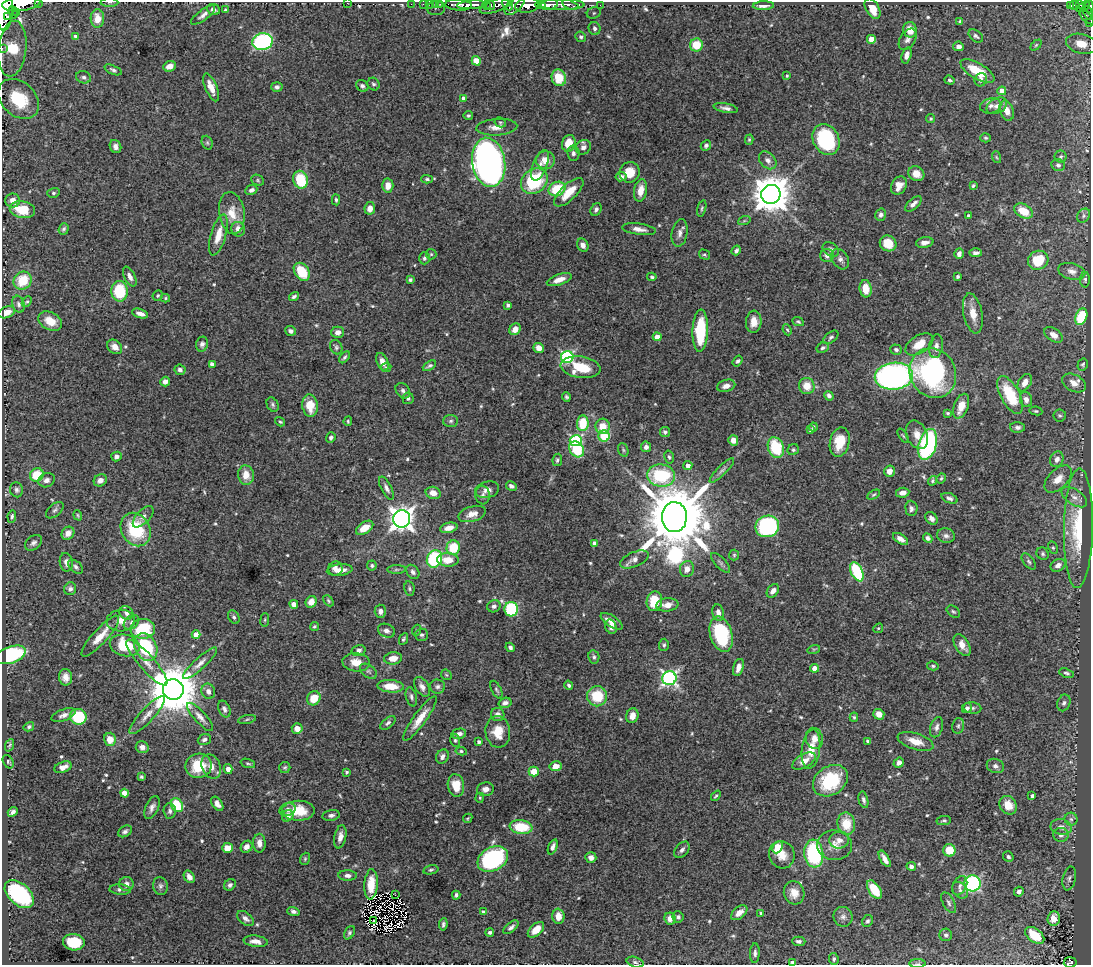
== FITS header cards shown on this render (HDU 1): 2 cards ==
NAXIS1  =                 1089
NAXIS2  =                  963

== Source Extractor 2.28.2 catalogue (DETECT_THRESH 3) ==
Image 1089 x 963 px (HDU 1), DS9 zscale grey, 1 PNG px = 1 image px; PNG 1093 x 967 px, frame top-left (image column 1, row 963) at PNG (2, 2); each listed source drawn as its Kron ellipse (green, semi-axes under 4 px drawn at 4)
Background 1.58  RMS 0.021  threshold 0.0622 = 3 sigma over >= 5 px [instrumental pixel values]
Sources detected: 587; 5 with non-positive FLUX_AUTO (blend fragments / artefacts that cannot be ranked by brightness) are neither listed nor drawn; of the other 582, the 500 brightest by FLUX_AUTO listed and drawn (82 fainter detections omitted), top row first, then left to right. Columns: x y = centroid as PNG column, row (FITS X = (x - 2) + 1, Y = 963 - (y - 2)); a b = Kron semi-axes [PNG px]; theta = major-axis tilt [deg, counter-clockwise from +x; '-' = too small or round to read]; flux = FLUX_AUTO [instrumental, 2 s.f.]
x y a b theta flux
38 2 2 2 - 53
109 2 9 4 0 2.7
347 3 2 2 - 18
21 4 19 7 7 3800
411 4 2 2 - 25
423 4 2 2 - 17
429 4 2 2 - 27
435 4 3 2 - 50
440 4 3 3 - 25
540 4 5 3 - 730
561 4 23 5 -1 610
458 5 13 5 -4 2200
472 5 14 4 4 2800
486 5 4 2 - 310
490 5 5 3 - 260
497 5 18 6 21 970
507 5 6 3 -45 730
515 5 13 6 45 760
527 5 12 7 8 3800
549 5 9 5 11 1900
570 5 8 3 -18 340
600 5 2 2 - 18
1075 5 5 3 - 220
1079 5 3 2 - 80
763 6 10 4 2 7.6
1070 6 3 3 - 210
1083 7 7 3 33 200
1089 7 6 3 -84 460
436 8 9 7 2 6.8
4 9 22 8 89 7200
873 9 11 6 -61 18
213 10 7 5 -22 6.1
225 10 3 3 - 2.1
13 12 6 3 -74 620
17 12 4 3 - 330
594 13 7 5 23 3.6
1088 13 7 3 -62 270
203 15 14 5 37 6.5
8 16 4 3 - 650
1087 17 9 3 -42 280
97 19 9 7 -87 14
960 21 4 3 - 2.4
1089 23 3 2 - 35
594 28 6 6 - 3.8
910 30 8 6 -76 21
76 36 4 4 - 5.8
976 36 8 5 -39 3.8
581 37 5 5 - 2.8
871 39 4 4 - 21
908 39 12 7 57 6.6
263 42 10 8 9 230
1081 44 15 9 -14 21
696 45 6 6 - 37
1036 45 6 4 45 2.1
958 46 5 4 - 6.8
2 48 2 2 - 16
12 49 28 14 83 80
907 55 8 5 74 7.3
476 61 5 4 - 8
170 66 6 5 - 10
113 70 9 4 -24 3.1
977 71 19 8 -30 40
787 76 4 3 - 2
84 77 8 6 -19 3.9
559 78 8 7 - 14
950 80 5 4 - 2.8
981 80 7 6 - 5.2
373 84 6 5 - 3.1
362 86 6 5 - 3.5
211 87 15 6 -67 15
277 87 5 5 - 4.1
1002 91 4 4 - 20
464 98 4 4 - 8.3
18 99 23 17 -44 70
991 106 10 7 12 7.3
997 106 11 7 28 8.1
726 108 12 4 -10 6.3
1007 111 10 6 -70 11
468 115 4 4 - 2.3
931 119 4 4 - 2
500 122 6 4 -29 2
497 127 20 8 4 15
985 138 5 4 - 2
826 139 16 13 -61 120
749 140 5 4 - 1.9
207 143 7 5 -69 2.4
569 143 8 6 71 24
706 146 5 4 - 3.4
115 147 7 5 -65 5.7
583 147 8 7 - 6.2
573 153 7 6 - 4.4
996 157 6 3 -70 1.9
1061 157 6 6 - 2.6
545 160 9 9 - 17
768 160 10 7 -46 7.1
489 162 25 16 -81 880
540 165 16 7 69 11
1058 165 7 6 - 3.9
630 172 10 10 - 23
916 174 8 7 - 16
621 177 5 4 - 5.8
427 179 5 4 - 2.6
258 180 6 5 - 2.2
300 180 9 7 -76 60
534 181 14 11 43 100
388 186 7 5 88 11
899 186 10 7 60 11
973 186 4 3 - 2.1
557 189 8 7 - 47
251 190 6 4 24 4.8
641 190 11 6 80 15
569 192 19 8 44 27
53 193 6 5 - 2.5
771 194 10 9 - 3700
13 200 7 7 - 11
336 200 5 4 - 2.6
913 204 10 5 41 6.8
370 208 6 5 - 10
702 208 8 4 76 2.4
596 209 7 5 61 3.8
22 210 13 8 -11 41
1023 211 10 6 -30 28
232 213 21 12 -81 26
881 215 6 5 - 4.6
968 216 4 4 - 2.8
1084 216 7 6 - 3.5
744 221 6 4 19 2
64 229 6 5 - 3.2
238 229 7 6 - 13
639 229 17 5 -8 9.9
680 233 14 7 80 8
218 235 21 7 74 22
888 243 8 7 - 24
925 243 9 5 8 8.7
583 245 7 5 -60 7.9
831 249 9 6 -36 5.4
736 250 5 3 - 3.2
976 253 6 4 0 4.8
431 254 5 5 - 1.9
959 254 5 4 - 5.5
705 255 6 4 -31 2.1
827 255 6 6 - 6.3
424 258 6 5 - 3
840 259 11 8 -59 6.5
1038 260 10 9 - 42
1072 271 14 8 -14 9.5
302 272 10 7 -55 40
130 276 11 5 -62 6.9
652 277 4 3 - 2.1
958 277 4 3 - 2.3
23 280 9 8 - 46
410 280 4 4 - 2.6
559 280 13 5 19 13
1085 280 8 5 -89 2.9
866 289 9 6 -84 21
119 291 10 8 -87 71
158 295 5 4 - 1.9
294 297 5 4 - 3.3
165 298 4 4 - 1.9
27 302 6 4 46 2.2
19 304 8 6 -73 4.3
508 305 4 3 - 3.4
7 312 8 5 21 11
140 313 8 4 -18 8.7
973 313 20 9 -79 19
1081 317 8 5 69 66
50 321 13 8 -28 21
754 322 11 7 85 16
798 322 6 4 -23 2.3
515 329 6 5 - 9.3
787 330 6 4 -66 2.1
291 331 5 4 - 4.2
700 331 21 8 88 71
338 332 6 6 - 7.1
1054 335 10 6 -35 11
657 337 4 4 - 15
831 337 9 5 37 3.4
202 344 7 6 - 5.2
919 344 15 9 32 23
936 346 12 7 80 7.4
115 347 8 6 -44 10
336 347 7 6 - 3.1
539 348 5 5 - 12
823 348 6 5 - 3.2
896 350 6 5 - 3.4
344 357 7 4 50 3.1
567 357 6 6 - 210
738 361 6 4 54 2.7
382 362 9 5 -66 11
212 364 4 4 - 5.4
1083 364 6 5 - 2.4
429 366 7 3 30 3
386 367 5 4 - 1.9
581 367 20 10 -9 50
180 370 5 5 - 4.5
933 373 25 22 -61 250
894 376 19 13 5 480
165 381 5 5 - 7.3
1025 383 9 6 59 11
1074 383 13 8 -28 13
726 386 9 6 15 8
807 386 8 7 - 19
403 391 8 6 -49 4.4
1010 395 21 9 -62 61
829 396 5 4 - 4.1
566 397 5 4 - 2.5
408 398 5 5 - 3
1026 400 8 6 -72 6.7
273 405 7 5 -60 3.2
310 406 11 7 -83 29
961 406 13 7 69 18
1036 411 6 4 -9 2.2
948 413 4 3 - 2
1060 415 6 6 - 2.9
348 421 5 3 - 1.8
451 421 7 6 - 3.3
280 422 5 3 - 2
583 423 8 6 86 45
603 426 7 7 - 20
813 427 4 3 - 2.5
1017 427 7 5 0 4.7
810 430 4 4 - 2.8
665 432 5 5 - 3.5
917 435 15 10 -65 13
604 436 6 5 - 51
903 436 8 3 -56 1.9
331 438 5 4 - 3.4
733 440 5 5 - 11
576 441 6 5 - 160
840 442 15 9 77 31
928 444 16 9 74 240
646 447 5 5 - 4.6
776 448 10 8 -68 69
577 449 8 7 - 63
623 450 7 5 -69 2.6
793 450 6 5 - 2.6
116 456 5 4 - 4.8
669 457 7 4 -78 2.8
1057 459 8 6 64 7.5
557 460 6 4 80 2.8
688 466 4 4 - 7.3
722 470 17 4 45 4.8
889 471 6 5 - 9.7
37 475 7 6 - 42
246 475 10 8 -80 19
661 475 14 11 -6 130
941 478 5 3 - 2.1
1058 479 17 9 45 16
46 480 8 7 - 6.3
100 480 7 6 - 7.2
932 481 5 4 - 2.4
511 486 5 4 - 5
386 488 13 5 -62 6.1
17 490 7 6 - 3.8
487 490 12 8 15 9.1
433 493 7 6 - 12
903 493 7 5 9 8
483 495 9 7 -84 5.1
873 495 7 4 29 2
1074 497 14 7 -33 9.5
949 498 8 5 -21 4.5
911 508 8 6 -86 4.3
55 510 10 6 41 3.8
472 514 14 7 17 13
78 515 5 4 - 1.8
12 516 6 4 82 2.9
143 517 13 6 46 6.6
674 517 15 12 89 17000
931 518 7 5 -48 6.3
402 519 8 8 - 1200
767 526 12 10 20 200
365 528 10 5 34 20
449 528 9 5 13 11
1078 528 60 14 89 93
136 529 17 14 -61 79
68 533 7 6 - 11
946 536 9 7 -13 5.8
928 538 5 4 - 4.3
900 539 8 4 -32 7.6
33 543 9 6 38 4.9
595 543 4 4 - 5.7
453 548 7 6 - 45
1053 548 6 4 -63 2.2
1043 554 6 5 - 3
734 555 5 5 - 2.1
434 559 9 7 68 110
634 559 15 7 23 9.5
448 560 10 7 -1 20
66 562 9 6 -81 7.6
1029 562 9 5 -52 3.3
721 563 13 5 -46 4.1
372 565 5 4 - 2.7
1058 565 8 6 28 7.1
76 567 9 5 -42 3.9
335 568 7 7 - 7.6
687 569 8 7 - 10
340 570 13 6 5 12
396 570 9 4 1 2.8
413 572 8 6 -54 4.8
857 572 10 5 -65 98
409 588 7 5 -80 2.6
70 589 6 6 - 4.3
773 591 7 5 53 7.6
328 601 6 4 -47 2.2
654 601 10 7 82 38
311 602 6 5 - 11
294 604 4 4 - 12
667 605 11 6 7 11
494 606 7 6 - 4.8
511 609 7 7 - 110
380 611 7 5 -87 6.2
953 612 7 5 -38 2.7
126 613 7 6 - 5.4
718 613 8 5 -80 7.1
234 617 7 5 -62 3.2
265 620 7 3 82 1.8
121 621 14 11 5 15
612 621 12 5 -33 12
131 622 9 6 40 4.4
314 627 4 4 - 2.1
611 627 7 5 -72 7.5
878 628 5 4 - 2
143 629 12 10 6 74
417 630 6 4 70 1.9
386 631 9 6 -23 5.9
721 634 18 11 -74 110
196 635 4 4 - 15
421 635 6 6 - 3.4
100 636 27 7 48 23
403 639 6 4 65 2.5
125 645 15 10 -14 58
664 645 6 5 - 2.7
962 645 12 7 -59 13
146 647 14 10 -63 98
510 647 5 4 - 4
814 649 6 4 18 1.9
359 650 7 5 14 4.5
11 655 16 8 18 140
594 657 7 5 -78 3.3
393 658 9 6 6 14
356 662 13 9 -5 19
147 663 30 7 -48 18
200 663 22 6 42 10
933 666 6 4 -14 2.3
738 667 9 5 74 10
815 668 4 4 - 22
368 671 9 6 -38 3.5
1067 673 8 4 -18 3.1
446 675 6 4 -44 1.9
65 677 8 6 -81 9.4
669 678 7 7 - 350
569 685 4 4 - 2.9
391 686 13 6 -4 25
422 687 11 6 -57 7
437 687 8 7 - 4.2
173 690 10 10 - 8200
496 690 9 4 -65 3.1
208 691 8 6 -68 6.8
597 696 10 10 - 45
411 697 10 5 -75 3.8
314 698 7 6 - 24
505 703 6 5 - 6.3
1064 703 8 6 68 4.1
967 708 5 5 - 3.9
972 708 9 5 -7 3.7
224 709 9 5 -66 4.9
879 714 5 5 - 11
63 715 12 5 21 6.3
147 715 25 7 47 13
498 715 7 6 - 7.7
632 716 7 6 - 12
78 717 8 7 - 72
200 717 18 6 -48 8.9
854 717 4 4 - 2.2
247 719 9 3 11 2.3
420 719 27 6 54 19
388 723 9 5 38 3.8
958 726 8 6 75 3.1
29 727 5 4 - 2.9
936 727 10 6 73 5.4
297 729 5 5 - 12
498 732 16 12 -84 29
459 734 7 5 12 6.3
814 738 11 8 -76 12
110 739 6 6 - 18
204 740 6 5 - 4
455 740 6 5 - 2.5
867 741 3 3 - 2
916 741 18 8 -17 20
479 742 4 4 - 4.6
10 745 6 3 67 2.1
142 747 6 6 - 6.3
811 749 20 9 82 24
461 751 5 4 - 3
442 756 7 6 - 5
804 761 13 7 31 14
8 762 7 5 -60 2.6
248 763 7 3 -17 2.1
899 763 5 4 - 6.9
199 766 13 12 - 50
211 766 13 9 -65 11
555 766 6 5 - 18
995 766 9 7 -22 5.4
63 767 9 5 20 9.7
285 767 5 5 - 2.3
228 769 5 4 - 7.6
346 772 3 3 - 2.5
534 772 5 5 - 22
141 777 4 3 - 2.2
830 781 19 14 33 82
456 785 11 8 -81 26
485 789 8 6 9 8
125 793 4 4 - 15
716 796 6 3 49 2.1
1032 796 4 4 - 4.1
480 798 5 4 - 1.9
863 800 8 4 -77 4.3
217 804 8 5 -55 8.2
177 805 7 5 -60 54
1008 805 10 8 -56 22
152 807 12 6 65 6.5
288 809 8 6 19 5.4
170 811 7 6 - 4.6
298 811 16 10 0 32
13 812 5 4 - 4.3
331 815 9 5 9 4.5
288 816 6 5 - 9
468 818 5 3 - 1.8
1071 819 6 6 - 3.4
944 821 7 4 9 2.6
846 824 11 9 -82 32
521 827 11 7 -7 53
1061 827 11 8 -10 8.6
125 831 7 5 32 3.8
1061 835 8 7 - 5.8
340 837 12 6 78 10
839 840 10 8 7 9.6
259 843 9 6 -89 8.4
834 845 17 15 -5 19
247 847 6 5 - 7
553 847 8 4 69 5.7
778 847 6 5 - 50
228 848 5 5 - 19
682 850 9 6 50 5.2
949 850 6 6 - 31
814 854 14 9 -83 130
782 855 14 12 -66 18
591 857 5 5 - 6.9
1008 857 5 5 - 3.2
305 859 6 4 70 1.9
493 859 16 11 31 190
885 859 9 4 -59 8.7
911 866 5 4 - 4.6
431 870 8 4 12 2.8
347 875 9 5 0 5.2
189 877 7 5 -58 8.1
1069 878 12 6 77 4.5
972 883 8 8 - 260
126 884 7 7 - 6.3
371 884 15 6 86 21
230 885 6 5 - 4.6
160 886 9 7 -77 4.8
960 886 10 6 63 5.1
120 890 11 5 -4 4.3
874 890 10 5 -56 41
960 890 9 6 -47 5.2
1019 892 5 4 - 4.7
794 893 12 10 -72 16
19 894 17 10 -43 140
395 895 3 2 - 2.8
456 895 4 3 - 3.1
949 903 11 5 -61 4.3
293 911 6 4 -18 3.9
483 912 4 4 - 3.4
739 913 9 5 40 9.2
761 913 3 3 - 2.6
558 916 7 6 - 16
678 917 5 5 - 3.9
843 917 10 9 - 6.7
1054 918 7 6 - 16
245 919 9 6 -40 5.6
670 919 6 5 - 7.8
373 921 3 2 - 2.2
867 921 6 5 - 3.2
443 924 6 4 82 2.9
511 927 9 4 40 4.5
536 930 10 5 42 17
490 932 4 4 - 3.4
349 933 7 5 59 2.9
946 935 6 6 - 3.8
1035 935 11 6 -38 38
256 941 12 5 -7 11
799 941 7 4 -2 4
74 942 11 8 -6 51
755 953 10 5 87 4.6
834 959 6 5 - 3
635 962 8 5 -16 3.4
1070 962 6 5 - 230
793 963 4 3 - 5.4
918 964 8 4 0 2.3
At the frame edge (FLAGS 8, measured only in part): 11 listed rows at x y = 38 2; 109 2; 347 3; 21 4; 1089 7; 4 9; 1089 23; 2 48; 1070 962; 793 963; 918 964
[82 fainter detections neither listed nor drawn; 5 non-positive-flux detections neither listed nor drawn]